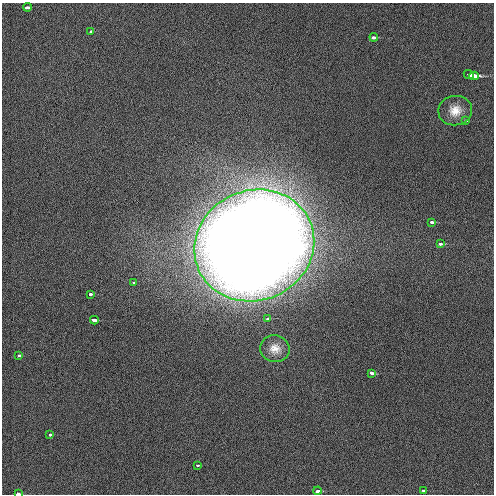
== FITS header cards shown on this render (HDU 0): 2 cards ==
NAXIS1  =                  492 / Axis length
NAXIS2  =                  492 / Axis length

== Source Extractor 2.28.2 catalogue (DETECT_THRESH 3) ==
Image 492 x 492 px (HDU 0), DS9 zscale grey, 1 PNG px = 1 image px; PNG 496 x 496 px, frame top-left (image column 1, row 492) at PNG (2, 3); each listed source drawn as its Kron ellipse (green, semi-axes under 4 px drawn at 4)
Background 1.71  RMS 3.1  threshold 9.44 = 3 sigma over >= 5 px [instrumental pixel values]
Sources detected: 22; all 22 listed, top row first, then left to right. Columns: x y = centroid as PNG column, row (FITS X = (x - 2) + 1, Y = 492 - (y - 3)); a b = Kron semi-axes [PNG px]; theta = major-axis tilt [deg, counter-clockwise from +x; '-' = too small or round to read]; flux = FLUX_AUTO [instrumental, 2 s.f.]
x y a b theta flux
28 7 4 3 - 2.2e+03
91 31 3 3 - 7.0e+02
374 37 4 3 - 1.8e+03
469 75 5 3 - 3.5e+03
474 76 5 3 - 7.8e+03
455 111 17 14 8 3.1e+03
465 121 3 2 - 4.8e+02
432 222 4 3 - 2.1e+03
440 244 4 3 - 1.1e+03
254 245 61 55 24 1.3e+06
133 283 3 3 - 4.4e+02
90 294 3 3 - 1.0e+03
268 318 3 3 - 1.4e+03
94 320 4 3 - 5.2e+03
275 349 15 13 -12 2.3e+03
19 355 3 3 - 5.3e+03
372 373 4 3 - 1.6e+03
50 435 3 3 - 1.0e+03
198 465 3 3 - 4.4e+02
423 490 3 3 - 2.7e+02
317 491 4 3 - 1.5e+03
18 494 3 2 - 3.3e+03
At the frame edge (FLAGS 8, measured only in part): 1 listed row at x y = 18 494